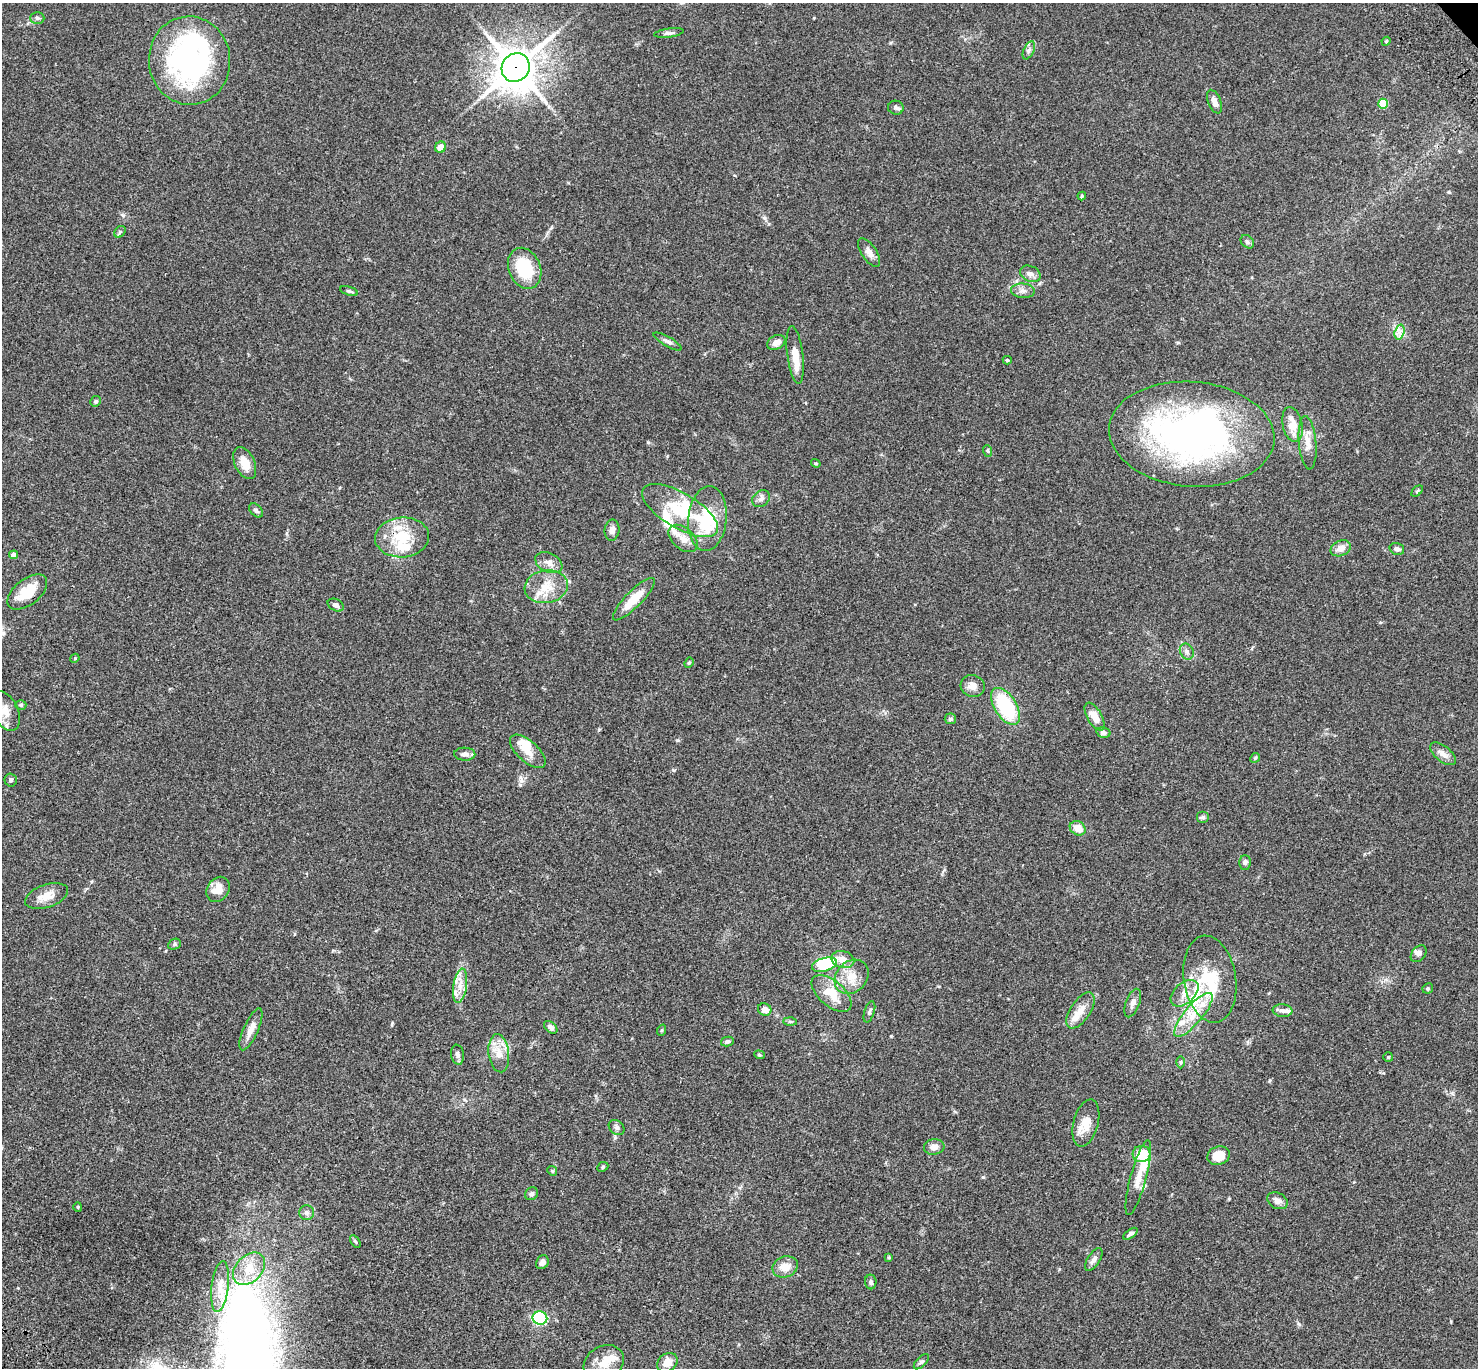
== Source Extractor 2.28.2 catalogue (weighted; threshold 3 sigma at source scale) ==
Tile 7 of 4 x 4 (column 3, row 2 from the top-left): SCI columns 3057-4532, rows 3115-4480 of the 6108 x 6089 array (HDU 1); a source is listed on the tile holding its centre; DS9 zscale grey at full resolution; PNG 1480 x 1370 px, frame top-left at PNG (2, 3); each listed source drawn as its Kron ellipse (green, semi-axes under 4 px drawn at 4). Shown black and unused: <1% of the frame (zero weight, under 3 of 4 exposures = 6% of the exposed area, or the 3 px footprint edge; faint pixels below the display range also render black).
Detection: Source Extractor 2.28.2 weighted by HDU 2 'WHT'; one run over the whole footprint, this tile lists its part. Background 0.059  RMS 0.0051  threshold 0.0231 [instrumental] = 3 sigma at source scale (4.5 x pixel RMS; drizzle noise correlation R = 1.50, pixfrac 1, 0.05/0.05 arcsec/px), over >= 5 px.
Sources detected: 138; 3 inside a brighter object's white glare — neither listed nor drawn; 18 inside a brighter listed object's ellipse — not listed separately; the other 117 listed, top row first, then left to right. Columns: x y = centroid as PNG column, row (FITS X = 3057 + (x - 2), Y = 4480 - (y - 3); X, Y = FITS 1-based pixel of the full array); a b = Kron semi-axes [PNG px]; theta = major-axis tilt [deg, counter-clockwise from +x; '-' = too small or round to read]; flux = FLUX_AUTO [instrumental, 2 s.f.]
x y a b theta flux
37 18 7 6 - 1.1
669 33 15 4 8 1.4
1386 41 4 4 - 0.53
1029 50 9 5 63 1.5
189 60 44 40 -86 110
516 68 15 13 53 1300
1215 102 12 6 -68 3.3
1383 104 5 5 - 15
896 108 8 7 - 1.4
441 147 6 5 - 4.2
1082 196 4 4 - 0.59
120 232 6 5 - 0.79
1247 242 7 5 -46 1.2
869 253 16 7 -57 2.9
525 268 21 16 -68 21
1030 274 11 7 -25 2.4
349 291 9 4 -18 0.95
1023 291 12 7 -4 2.3
1399 332 8 4 75 1.8
668 342 16 4 -30 1.6
776 342 9 7 25 2.9
795 355 29 8 -83 6.8
1007 360 4 4 - 0.59
95 401 5 5 - 0.95
1292 425 18 9 -78 7.6
1192 434 83 52 -5 200
1308 443 27 8 -85 5.8
988 451 6 3 -70 0.58
245 463 17 10 -65 6.6
816 463 5 4 - 0.57
1417 491 7 4 44 0.67
761 499 10 7 40 2
256 510 8 5 -46 1.3
680 510 43 17 -30 22
707 518 32 19 84 24
612 530 10 7 83 2.7
402 537 27 20 3 17
683 538 17 10 -40 5.4
1341 548 10 7 24 3.7
1397 549 7 5 -16 1.8
13 555 4 4 - 2
549 563 14 9 -26 3.6
546 587 22 16 9 11
27 592 23 13 38 14
634 599 28 8 45 11
336 605 8 6 -28 1.6
1187 652 8 6 -59 1.6
75 658 4 3 - 0.43
689 663 5 4 - 0.59
973 686 12 11 - 3.5
21 705 5 4 - 0.73
1005 706 21 11 -57 36
5 711 21 12 -64 6.5
1095 717 15 7 -60 5.9
950 719 6 5 - 1.1
1103 732 7 5 -14 1.3
528 751 22 10 -42 6.2
465 754 10 6 -2 2.3
1443 754 15 7 -39 3.2
1255 758 5 4 - 0.61
11 780 6 6 - 1.2
1203 817 6 6 - 1
1078 828 8 7 - 5.4
1245 863 7 5 -90 1.1
218 889 13 10 55 6.4
47 896 22 11 18 6.3
174 944 6 5 - 0.8
1419 954 9 6 51 1.6
843 960 11 8 -15 4.3
824 965 13 6 17 32
852 977 19 15 46 8.3
1210 979 44 26 -81 26
460 986 17 7 82 4.6
1428 988 5 5 - 0.79
832 993 24 12 -41 12
1185 993 16 10 42 4.8
1133 1003 15 6 69 2.6
765 1009 7 6 - 3.6
1081 1010 20 10 56 5.9
1282 1011 10 6 -6 1.8
869 1012 11 5 73 1.1
1193 1015 28 9 50 9.6
790 1022 6 4 -2 0.76
551 1027 8 5 -42 1.6
251 1029 22 7 66 4.5
662 1030 6 3 71 0.51
727 1042 6 5 - 1.5
499 1053 19 10 -83 6.3
458 1055 10 6 -80 1.5
759 1055 5 4 - 0.68
1388 1057 5 5 - 0.75
1180 1062 6 4 90 0.76
1086 1123 24 12 75 7.5
617 1127 9 6 -43 1.5
934 1147 10 7 7 2.7
1141 1154 9 8 - 10
1218 1156 11 9 20 8.1
603 1167 6 4 24 0.74
552 1171 5 4 - 0.58
1138 1178 38 8 75 6.4
532 1194 7 6 - 1.3
1278 1201 10 8 -28 2.5
78 1207 4 4 - 0.52
306 1213 7 7 - 1.5
1131 1234 8 4 34 1.3
355 1241 7 4 -58 0.65
889 1257 4 4 - 0.48
1094 1259 13 6 57 2.3
542 1262 7 6 - 2.2
785 1267 13 10 20 5.6
249 1269 19 13 46 9.4
871 1282 7 5 -87 1.3
220 1287 26 8 83 6.6
540 1318 7 6 - 62
667 1362 11 8 37 5
921 1362 9 5 44 1.1
604 1363 21 16 31 8.5
Overlapping masked pixels (flux is a lower limit): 3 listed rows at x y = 516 68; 402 537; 27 592
Isophote crosses this tile's border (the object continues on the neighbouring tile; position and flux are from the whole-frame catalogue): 1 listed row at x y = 5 711
Unlisted compact peaks at least as high as the median listed source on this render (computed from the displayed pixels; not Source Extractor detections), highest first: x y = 983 1177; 123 215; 764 218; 674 770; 1449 192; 392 1023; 1299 1324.